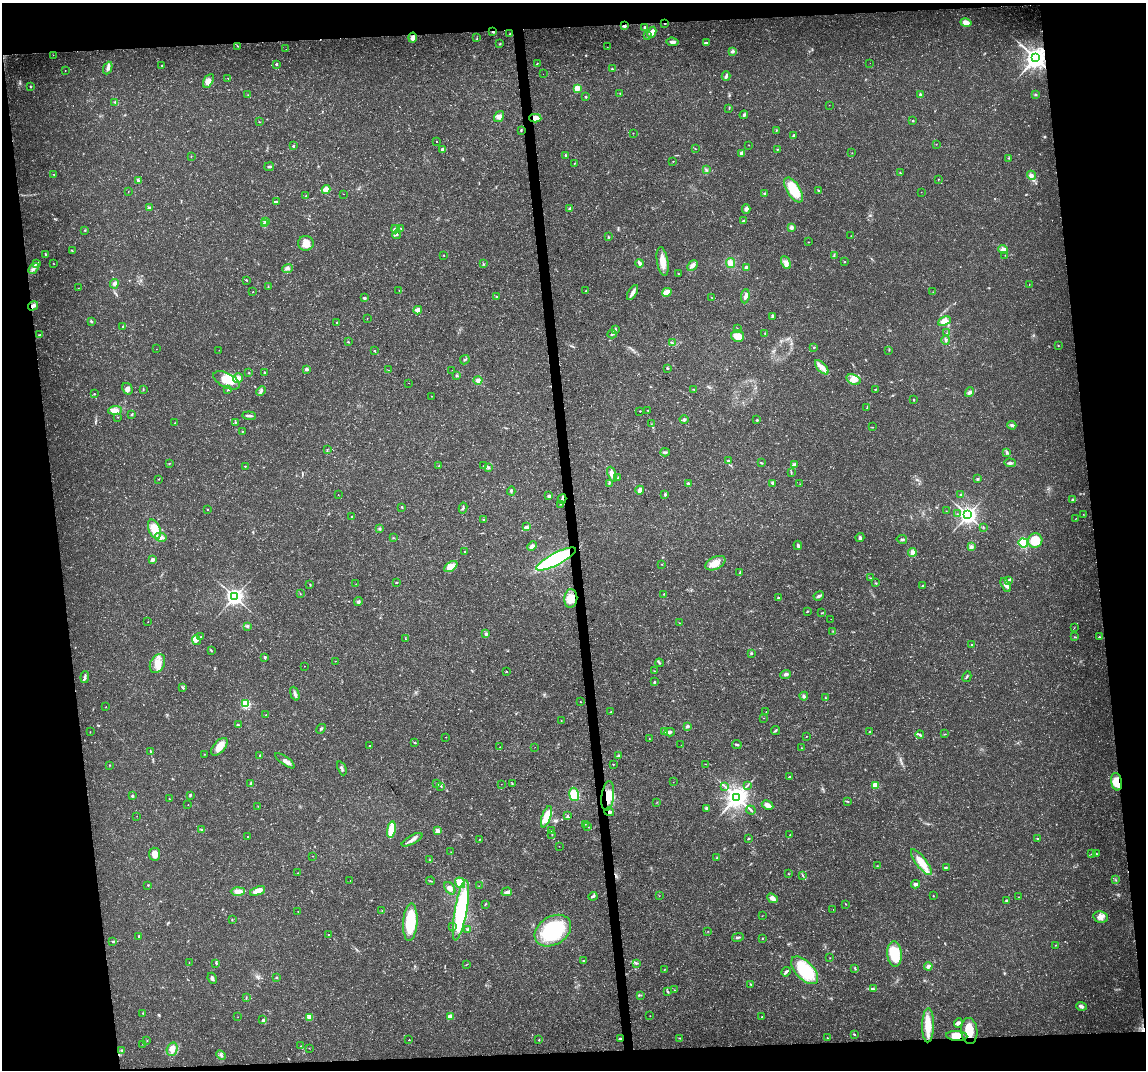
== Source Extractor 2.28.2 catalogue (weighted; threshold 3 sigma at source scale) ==
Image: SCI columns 1-4574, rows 53-4324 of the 4574 x 4333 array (HDU 1 of 3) = the unmasked area's bounding box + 8 px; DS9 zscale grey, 4 x 4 block average (1 PNG px = mean of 4 x 4 image px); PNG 1148 x 1072 px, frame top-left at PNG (2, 3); each listed source drawn as its Kron ellipse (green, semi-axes under 4 px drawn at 4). Shown black and unused: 14% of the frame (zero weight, under 3 of 5 exposures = <1% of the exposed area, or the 3 px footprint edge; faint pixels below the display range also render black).
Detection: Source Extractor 2.28.2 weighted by HDU 2 'WHT'. Background 0.0165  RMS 0.0022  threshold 0.01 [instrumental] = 3 sigma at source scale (4.5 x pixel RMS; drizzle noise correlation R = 1.50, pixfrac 1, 0.0396/0.0396 arcsec/px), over >= 5 px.
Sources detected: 504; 1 too faint to see at this stretch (4 x 4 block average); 1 inside a brighter object's white glare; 4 cosmic-ray / hot-pixel residue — neither listed nor drawn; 9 coinciding with a brighter row at this scale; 15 inside a brighter listed object's ellipse — not listed separately; the other 474 listed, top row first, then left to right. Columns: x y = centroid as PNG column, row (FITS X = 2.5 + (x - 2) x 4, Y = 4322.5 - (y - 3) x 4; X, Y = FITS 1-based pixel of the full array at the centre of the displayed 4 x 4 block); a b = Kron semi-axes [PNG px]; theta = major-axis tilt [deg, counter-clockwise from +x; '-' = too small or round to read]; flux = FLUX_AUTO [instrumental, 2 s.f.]
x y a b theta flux
966 22 5 4 - 7.9
665 23 2 2 - 0.96
624 26 3 3 - 3.5
645 28 3 2 - 3.2
493 32 3 2 - 1.3
652 32 6 3 63 11
510 34 3 2 - 0.6
647 36 3 2 - 1.3
413 38 5 3 - 6.6
477 38 2 2 - 0.47
672 42 6 3 -6 3.6
706 43 4 2 - 2.4
500 44 3 2 - 0.82
237 46 2 2 - 0.68
607 47 2 2 - 0.45
286 49 2 2 - 0.23
733 51 3 2 - 3.1
53 55 2 2 - 0.39
1035 58 4 4 - 1400
537 63 3 2 - 0.82
870 63 2 2 - 0.28
277 64 2 2 - 5.2
162 65 2 2 - 1.2
108 68 6 4 69 4.4
612 69 2 2 - 1
65 70 2 2 - 0.35
543 74 2 2 - 0.19
726 76 5 3 - 3.2
228 79 3 2 - 0.73
208 81 7 4 61 6.3
31 87 3 2 - 0.81
577 88 2 2 - 51
620 93 2 2 - 0.57
1035 94 2 2 - 1
248 95 2 2 - 0.4
920 95 3 2 - 1.8
586 97 2 2 - 1.4
115 102 2 2 - 0.98
829 105 2 2 - 0.36
729 108 2 2 - 0.64
744 115 4 2 - 2.5
499 117 6 3 55 4.1
535 118 6 3 -3 11
913 121 2 2 - 1.2
259 122 2 2 - 0.89
776 130 2 2 - 0.66
521 131 3 2 - 1.1
633 133 2 2 - 0.72
793 135 3 2 - 1.7
437 141 2 2 - 6.3
936 144 2 2 - 0.29
749 145 2 2 - 0.36
293 146 2 2 - 3.8
442 149 4 3 - 2.9
696 149 2 2 - 0.43
777 149 3 2 - 1.2
742 153 2 2 - 17
852 153 2 2 - 0.34
566 155 3 2 - 1.9
191 156 2 2 - 0.85
1009 158 2 2 - 0.65
673 161 2 2 - 0.5
574 163 2 2 - 0.56
269 167 5 2 - 2.2
706 170 3 2 - 1.4
900 173 3 2 - 0.82
54 175 2 2 - 0.62
1031 175 5 4 - 4.4
938 179 2 2 - 0.7
138 181 3 2 - 2.1
326 190 4 4 - 13
794 190 14 6 -58 41
128 191 2 2 - 0.36
818 191 4 2 - 1.7
921 192 2 2 - 0.37
344 194 2 2 - 0.25
765 194 3 2 - 1.8
306 196 2 2 - 0.86
277 202 2 2 - 1.1
149 208 4 3 - 3.1
570 208 3 3 - 2.3
746 209 5 3 - 4
743 220 3 2 - 1.2
265 221 2 2 - 0.97
264 224 3 3 - 2.1
791 227 3 3 - 4
401 228 2 2 - 0.62
395 229 4 4 - 4.6
85 230 2 2 - 1.1
397 235 5 2 - 1.2
851 236 2 2 - 0.54
608 237 3 2 - 1
808 242 2 2 - 0.38
306 243 8 7 - 11
1003 249 5 4 - 3.9
72 251 3 2 - 1.2
46 255 3 2 - 1.5
444 255 2 2 - 1.2
834 255 4 2 - 1.3
1005 255 2 2 - 0.55
845 261 2 2 - 0.63
663 262 14 5 -81 16
36 263 2 2 - 1.4
640 263 4 2 - 5.2
731 263 5 4 - 11
786 263 7 4 -64 6.6
54 264 2 2 - 0.48
483 264 3 2 - 0.95
692 266 6 4 46 5.8
34 268 6 3 50 4.9
288 268 5 3 - 3.3
747 268 2 2 - 17
679 274 2 2 - 0.65
246 280 3 2 - 1.2
114 284 5 4 - 3.5
1029 284 2 2 - 0.35
268 287 2 2 - 0.5
78 288 2 2 - 0.23
399 290 2 2 - 0.25
586 291 2 2 - 0.73
253 292 2 2 - 0.65
667 292 5 4 - 12
933 292 2 2 - 0.32
632 293 8 3 60 6.5
745 296 7 3 83 4.7
496 297 2 2 - 2.5
711 297 3 2 - 0.59
364 298 3 3 - 1.9
33 306 5 3 - 5.9
418 310 4 3 - 10
772 316 4 3 - 1.7
367 318 2 2 - 0.39
944 321 6 4 24 9.8
92 322 4 2 - 1.2
337 323 2 2 - 2.1
123 326 2 2 - 1.3
737 328 2 2 - 0.55
615 329 3 2 - 2.9
765 333 3 2 - 1
947 333 2 2 - 0.75
40 334 2 2 - 0.7
612 334 5 2 - 1.9
738 336 6 6 - 16
946 340 4 2 - 1.9
348 342 3 2 - 0.92
672 343 3 2 - 1.3
1058 345 2 2 - 0.85
814 347 2 2 - 1.1
156 349 2 2 - 0.31
219 350 2 2 - 0.36
889 350 2 2 - 0.61
375 351 3 2 - 0.99
465 360 5 2 - 1.9
822 367 9 4 -47 9.8
667 368 2 2 - 1.3
307 369 2 2 - 13
388 370 2 2 - 0.49
452 370 2 2 - 0.47
249 373 2 2 - 0.97
264 373 2 2 - 4.2
457 376 2 2 - 1.3
238 378 5 4 - 9.7
227 380 14 7 -26 23
478 380 4 3 - 4.6
853 380 7 5 -20 8.4
409 383 2 2 - 0.2
128 389 6 4 -60 5.6
143 389 2 2 - 0.83
228 389 2 2 - 0.87
694 389 3 2 - 1.1
875 389 3 2 - 0.96
261 391 5 2 - 2.3
970 392 5 4 - 3.6
94 394 2 2 - 0.49
431 396 2 2 - 0.42
914 400 2 2 - 1
867 408 2 2 - 0.68
115 410 7 4 3 13
648 410 2 2 - 0.49
640 411 2 2 - 0.75
131 414 4 2 - 1.4
249 416 7 2 -4 4.6
118 417 2 2 - 0.45
684 420 4 3 - 2.3
757 420 2 2 - 1.6
235 422 2 2 - 0.79
175 423 2 2 - 0.71
651 424 2 2 - 0.33
1012 425 4 4 - 2.7
873 427 2 2 - 0.66
242 431 2 2 - 0.72
327 449 2 2 - 0.55
665 452 4 3 - 2.4
1007 453 4 3 - 2.1
728 461 3 2 - 1.8
762 463 3 2 - 0.82
1010 463 6 2 -2 2.4
169 464 2 2 - 0.44
794 465 2 2 - 17
245 466 2 2 - 1.2
439 466 2 2 - 0.61
483 466 2 2 - 0.61
489 468 3 2 - 1.8
791 472 3 2 - 1.2
612 474 8 3 -70 8.1
618 478 4 2 - 1.8
159 479 2 2 - 0.54
978 479 3 2 - 1.9
609 483 3 2 - 1.1
688 483 2 2 - 11
773 483 3 2 - 0.91
800 484 2 2 - 0.35
640 490 4 3 - 7.3
511 491 4 2 - 2
338 494 2 2 - 0.47
665 495 3 2 - 1.8
960 495 2 2 - 1.1
549 496 3 2 - 3.7
562 499 5 2 - 2.8
1072 500 2 2 - 7.6
561 504 3 2 - 0.88
402 507 3 2 - 0.91
463 508 5 2 - 1.9
208 509 2 2 - 0.6
946 511 2 2 - 0.43
957 514 2 2 - 0.4
1083 514 2 2 - 0.39
968 515 3 3 - 740
352 517 2 2 - 1.5
1076 518 2 2 - 0.54
484 520 3 2 - 1
526 527 3 3 - 2.3
983 527 2 2 - 0.85
379 528 3 2 - 1.3
154 529 10 5 -70 25
161 537 6 4 -13 5.5
393 538 2 2 - 0.8
860 538 4 3 - 2.3
902 539 5 2 - 1.8
1035 540 7 7 - 33
1023 543 5 4 - 30
798 545 5 3 - 3.2
532 546 5 3 - 5.6
971 547 4 2 - 2.2
464 551 2 2 - 0.58
912 552 4 3 - 5.8
556 559 22 6 27 170
153 560 4 3 - 3.1
715 563 11 6 26 14
661 564 2 2 - 0.68
451 567 7 4 34 14
740 573 4 2 - 1.6
870 578 2 2 - 0.68
1009 580 3 2 - 2
397 583 2 2 - 0.94
876 583 3 2 - 0.91
356 584 2 2 - 0.32
310 585 3 2 - 0.88
1006 585 7 3 -60 4.4
923 586 3 2 - 1.6
300 593 2 2 - 0.55
664 594 3 2 - 0.85
819 596 5 2 - 3.5
234 597 3 3 - 720
571 598 9 6 83 16
778 598 4 2 - 2.2
358 602 4 3 - 2.3
807 611 2 2 - 1.1
822 613 2 2 - 0.55
831 619 2 2 - 0.31
148 622 2 2 - 0.34
679 623 2 2 - 0.43
247 626 2 2 - 1
1074 628 2 2 - 0.4
833 631 2 2 - 0.75
486 634 3 2 - 2.5
201 636 2 2 - 0.57
1075 637 2 2 - 1
1099 637 2 2 - 1.1
405 639 2 2 - 0.43
196 640 5 3 - 4
972 644 2 2 - 2.5
211 651 3 2 - 1.1
751 653 3 2 - 1.1
265 657 3 2 - 1.7
336 661 2 2 - 0.34
157 663 10 7 63 17
659 663 4 2 - 1.7
304 666 2 2 - 0.32
654 671 2 2 - 0.47
507 672 3 2 - 0.96
786 674 5 3 - 3.8
85 677 6 2 85 2.7
967 677 5 2 - 1.8
654 682 3 2 - 1.2
183 688 3 2 - 1.9
295 694 7 3 -69 4
804 696 4 3 - 2.6
825 698 3 2 - 1
581 702 2 2 - 0.6
245 704 2 2 - 130
106 707 2 2 - 0.39
610 712 3 2 - 0.8
766 712 2 2 - 0.39
266 715 2 2 - 0.66
764 718 2 2 - 0.35
561 720 2 2 - 0.45
238 725 4 2 - 1.6
687 726 2 2 - 9.8
321 729 5 2 - 2.1
664 731 3 3 - 2.8
775 731 5 2 - 1.7
870 731 2 2 - 0.75
90 732 2 2 - 0.44
669 732 5 3 - 2.9
945 734 2 2 - 0.62
920 735 4 2 - 1.9
806 736 2 2 - 0.73
446 737 2 2 - 0.78
649 739 2 2 - 0.55
415 743 2 2 - 1
681 745 2 2 - 0.22
737 745 5 2 - 2.1
369 746 2 2 - 0.62
219 747 11 5 49 18
500 747 2 2 - 0.45
535 747 2 2 - 0.86
801 748 2 2 - 0.5
151 752 4 2 - 1.9
204 754 3 2 - 0.31
618 755 4 3 - 2.1
260 756 2 2 - 2.1
285 761 11 3 -36 7.4
613 764 2 2 - 0.8
705 764 3 2 - 0.41
110 765 2 2 - 1.7
342 768 7 2 -66 2.4
789 777 2 2 - 4.2
673 782 2 2 - 0.32
1116 782 9 5 -81 23
437 783 3 2 - 1.2
251 784 4 2 - 3.9
501 784 2 2 - 0.26
512 784 3 2 - 0.54
875 785 2 2 - 45
441 786 3 2 - 1.2
725 786 2 2 - 0.85
747 786 2 2 - 0.53
574 794 7 4 -81 27
190 795 3 2 - 2.1
132 796 3 2 - 2.2
608 796 15 6 82 30
737 797 4 3 - 1300
169 799 2 2 - 0.58
847 801 3 2 - 0.91
657 802 2 2 - 0.43
188 804 2 2 - 0.31
768 805 6 3 -29 8.9
258 806 2 2 - 0.47
707 808 3 3 - 2.2
751 810 5 2 - 2
609 812 5 3 - 4
567 815 3 2 - 1.3
137 816 2 2 - 0.28
546 817 11 4 71 25
585 824 2 2 - 0.46
588 827 3 2 - 0.68
201 829 3 2 - 1.2
391 829 8 3 80 35
438 831 4 2 - 6.6
551 831 2 2 - 0.7
552 834 2 2 - 0.42
790 835 2 2 - 0.78
247 836 2 2 - 0.71
748 838 3 2 - 1.2
479 839 2 2 - 0.39
1037 839 3 2 - 0.83
412 840 11 3 30 6.8
559 846 2 2 - 0.28
451 852 2 2 - 0.4
1092 853 2 2 - 0.28
155 854 6 5 - 10
1096 854 2 2 - 1.3
313 856 2 2 - 0.34
717 858 3 2 - 1.4
429 860 3 2 - 0.72
921 862 16 5 -53 25
877 866 3 2 - 0.73
946 867 2 2 - 0.91
298 873 2 2 - 0.41
788 873 2 2 - 0.59
803 875 3 2 - 0.83
350 880 2 2 - 0.28
1116 880 2 2 - 0.57
430 881 4 2 - 1.1
460 883 5 4 - 22
916 884 4 3 - 4.1
148 885 2 2 - 0.81
479 886 2 2 - 0.52
450 888 7 4 -53 5.6
238 891 7 3 2 11
258 891 8 3 22 16
507 892 5 3 - 4.5
593 896 4 2 - 3.4
659 896 2 2 - 0.37
933 896 2 2 - 0.76
1018 897 2 2 - 0.55
772 898 6 3 -40 8.7
1006 901 3 2 - 2.2
485 904 3 2 - 0.76
845 904 3 2 - 0.6
833 909 2 2 - 0.28
382 910 2 2 - 0.36
461 910 30 6 80 150
298 911 2 2 - 0.44
762 916 3 2 - 0.37
1100 917 7 5 -13 7.8
232 919 2 2 - 0.7
410 922 19 7 86 70
453 927 3 2 - 1.4
468 929 2 2 - 1.9
553 931 20 14 32 120
708 931 2 2 - 0.41
328 934 2 2 - 0.46
139 936 2 2 - 1.5
738 937 6 2 14 2.2
762 938 2 2 - 0.86
113 941 3 2 - 1.4
1056 945 2 2 - 0.42
895 954 13 7 -85 43
830 958 2 2 - 0.35
583 961 2 2 - 0.62
189 962 2 2 - 0.42
216 963 3 2 - 1.3
636 963 3 2 - 0.88
467 964 2 2 - 0.42
928 966 4 3 - 4.5
855 968 2 2 - 0.81
664 970 2 2 - 0.5
805 970 17 9 -46 79
786 972 5 2 - 3.4
276 977 2 2 - 1.3
212 978 6 2 -64 3.4
751 984 4 2 - 1.3
873 989 4 2 - 1.7
674 990 2 2 - 0.35
668 992 3 2 - 1.3
641 995 2 2 - 0.44
246 998 3 2 - 0.96
1081 1006 5 2 - 5
142 1013 2 2 - 0.41
650 1016 2 2 - 0.38
238 1017 2 2 - 0.33
450 1017 2 2 - 29
762 1017 2 2 - 1.1
309 1018 3 2 - 1.3
263 1020 4 3 - 1.9
958 1023 5 4 - 3.4
928 1025 17 6 89 27
969 1031 13 8 -83 27
854 1034 3 2 - 1.1
957 1036 10 5 -4 15
680 1038 2 2 - 0.69
827 1038 2 2 - 0.61
620 1039 3 2 - 1.4
147 1040 2 2 - 0.4
409 1040 2 2 - 0.89
539 1040 2 2 - 0.81
143 1044 2 2 - 0.63
300 1046 2 2 - 0.55
309 1048 2 2 - 0.33
172 1049 7 5 74 7.8
122 1050 2 2 - 0.98
221 1055 5 3 - 2.9
Overlapping masked pixels (flux is a lower limit): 13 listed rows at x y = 665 23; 624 26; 493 32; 1035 58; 535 118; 33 306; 562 499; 556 559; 1116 782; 608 796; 609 812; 969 1031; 957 1036
Diffuse or blended objects may show on this block-average render without a row.